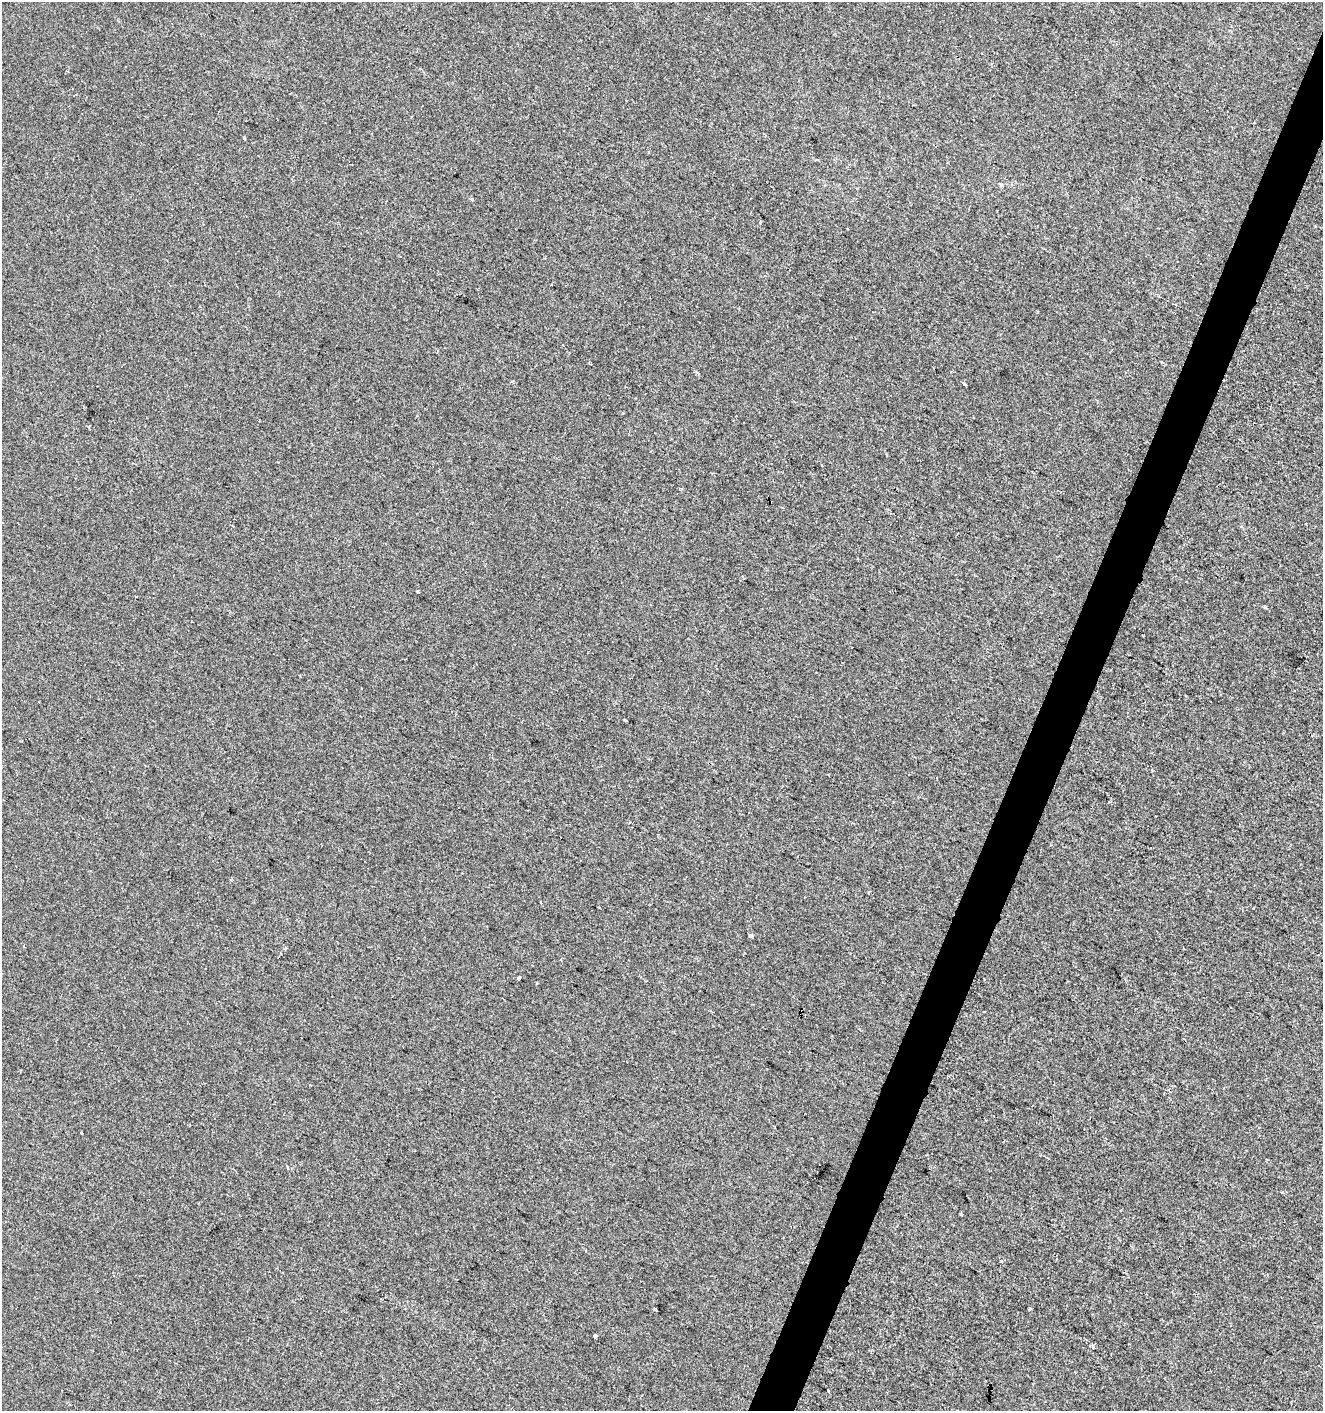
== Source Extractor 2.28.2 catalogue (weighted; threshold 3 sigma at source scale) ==
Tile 10 of 4 x 4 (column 2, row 3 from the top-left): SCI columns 1528-2848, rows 1417-2825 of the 5761 x 5642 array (HDU 1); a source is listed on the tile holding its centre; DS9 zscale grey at full resolution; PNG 1325 x 1413 px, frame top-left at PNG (2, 2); no overlay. Shown black and unused: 3% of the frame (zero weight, under 2 of 3 exposures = <1% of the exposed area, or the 3 px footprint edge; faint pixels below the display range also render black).
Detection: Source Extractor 2.28.2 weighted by HDU 2 'WHT'; one run over the whole footprint, this tile lists its part. Background -3.41e-04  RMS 0.0042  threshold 0.0188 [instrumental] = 3 sigma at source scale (4.5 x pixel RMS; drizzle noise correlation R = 1.50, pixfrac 1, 0.0396/0.0396 arcsec/px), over >= 5 px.
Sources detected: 24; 4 cosmic-ray / hot-pixel residue — not listed; the other 20 listed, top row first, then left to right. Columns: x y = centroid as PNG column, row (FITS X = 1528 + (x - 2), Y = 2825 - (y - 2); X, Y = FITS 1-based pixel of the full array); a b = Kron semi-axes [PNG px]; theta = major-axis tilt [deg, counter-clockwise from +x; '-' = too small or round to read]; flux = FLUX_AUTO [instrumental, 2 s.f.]
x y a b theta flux
244 138 3 3 - 0.95
563 345 3 2 - 0.75
964 384 4 3 - 0.69
681 489 4 3 - 0.52
418 591 3 2 - 0.62
869 893 3 3 - 2.5
541 902 3 2 - 0.5
599 907 3 2 - 0.46
750 936 4 3 - 0.92
24 946 3 3 - 0.74
285 947 4 3 - 0.48
561 959 3 3 - 0.45
518 978 4 3 - 1.9
81 1133 3 2 - 0.43
961 1215 3 2 - 0.66
1030 1308 4 3 - 1.5
655 1309 3 3 - 6.1
595 1337 4 3 - 4.7
1093 1347 6 4 -84 0.96
828 1391 3 3 - 2.4
Unlisted compact peaks at least as high as the median listed source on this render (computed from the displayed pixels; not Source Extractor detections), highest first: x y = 472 199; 625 720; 1265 607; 537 983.